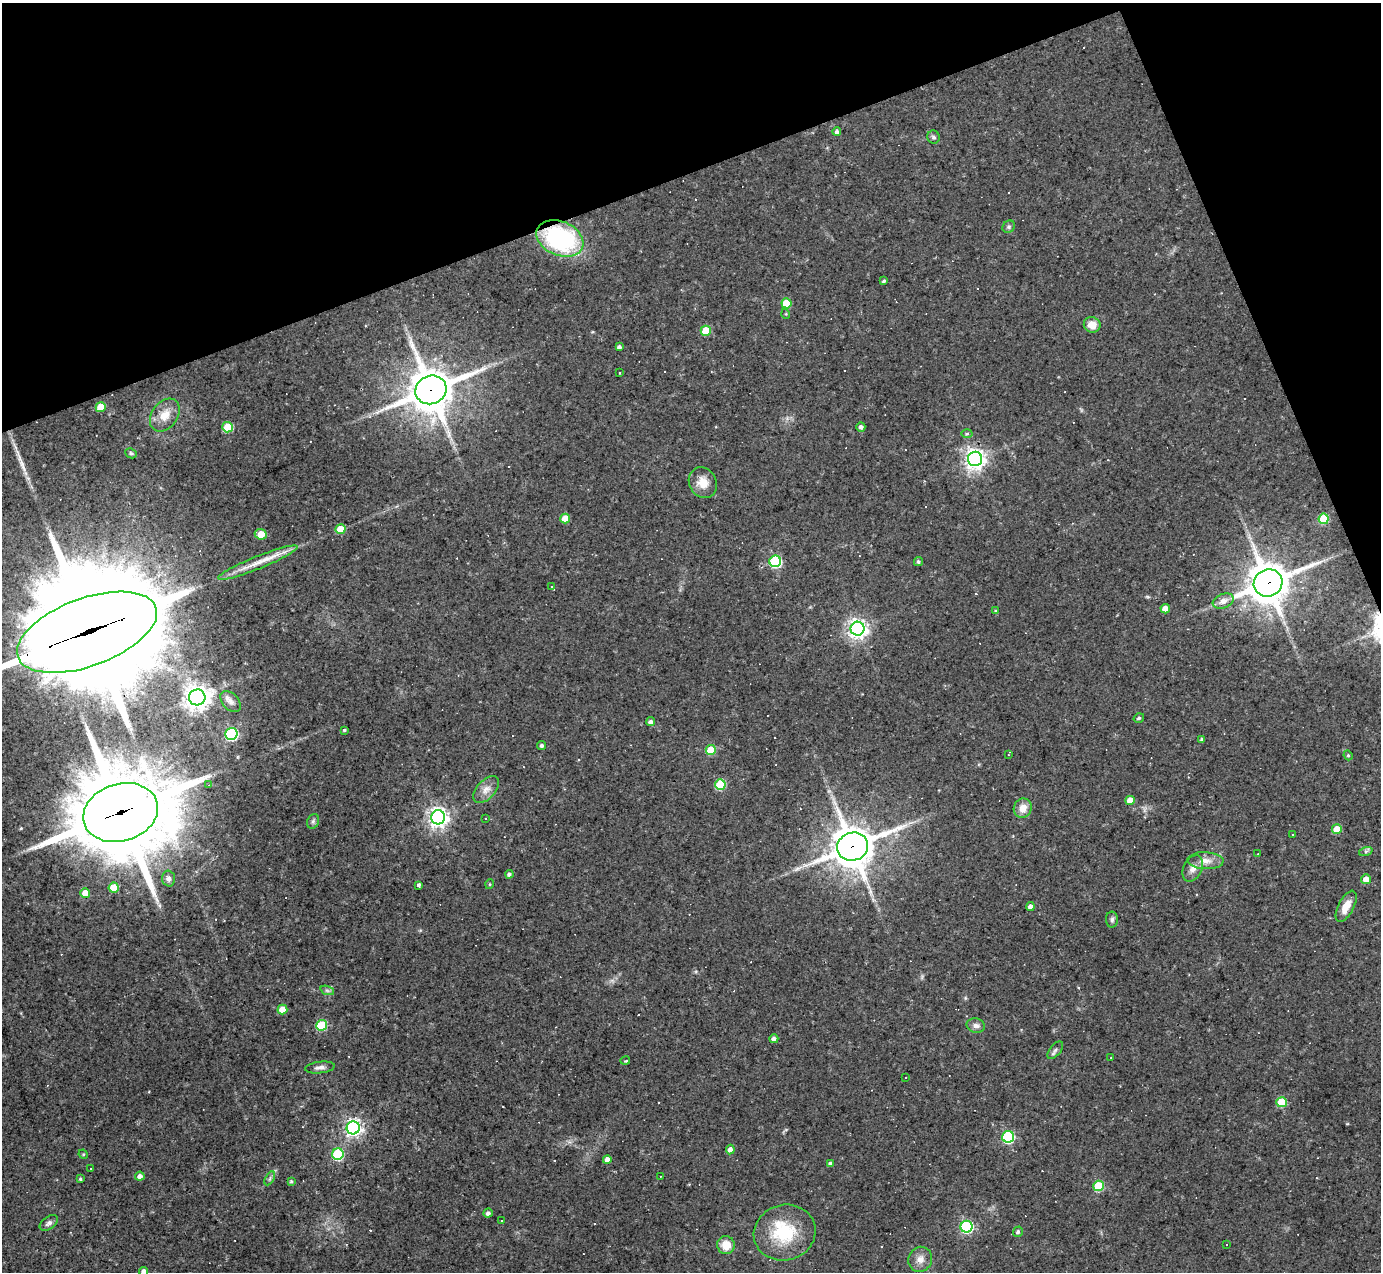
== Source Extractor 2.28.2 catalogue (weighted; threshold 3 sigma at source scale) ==
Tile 3 of 4 x 4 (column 3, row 1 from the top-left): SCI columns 2760-4138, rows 4088-5357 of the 5518 x 5505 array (HDU 1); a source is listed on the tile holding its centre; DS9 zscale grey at full resolution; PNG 1383 x 1274 px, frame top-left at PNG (2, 3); each listed source drawn as its Kron ellipse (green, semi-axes under 4 px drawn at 4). Shown black and unused: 19% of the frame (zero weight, under 2 of 3 exposures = <1% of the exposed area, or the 3 px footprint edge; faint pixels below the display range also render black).
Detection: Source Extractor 2.28.2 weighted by HDU 2 'WHT'; one run over the whole footprint, this tile lists its part. Background 0.0441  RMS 0.0075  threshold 0.0336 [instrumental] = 3 sigma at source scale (4.5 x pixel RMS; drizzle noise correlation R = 1.50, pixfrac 1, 0.05/0.05 arcsec/px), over >= 5 px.
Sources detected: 142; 1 inside a brighter object's white glare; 33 cosmic-ray / hot-pixel residue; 1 long thin detection or spike segment (spike, bleed or trail) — neither listed nor drawn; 1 inside a brighter listed object's ellipse — not listed separately; the other 106 listed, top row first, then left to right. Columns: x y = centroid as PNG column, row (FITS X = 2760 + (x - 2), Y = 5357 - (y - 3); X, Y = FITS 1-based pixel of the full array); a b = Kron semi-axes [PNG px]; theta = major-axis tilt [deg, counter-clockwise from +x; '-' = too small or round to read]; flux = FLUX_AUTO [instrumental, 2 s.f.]
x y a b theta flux
837 132 4 4 - 1.9
933 137 6 6 - 1.8
1009 227 7 5 45 1.5
560 238 24 17 -23 110
884 281 4 3 - 1.3
786 303 5 5 - 23
786 314 5 3 - 0.68
1092 325 8 7 - 8.9
706 331 5 5 - 21
619 347 4 4 - 2.3
619 372 2 2 - 0.65
431 390 16 14 24 2500
101 407 5 5 - 19
165 415 18 13 54 11
228 427 5 5 - 31
861 427 5 4 - 2.3
967 434 5 3 - 0.93
131 453 6 5 - 1.4
975 459 7 7 - 460
703 483 16 13 -63 9.8
565 519 5 5 - 14
1324 519 5 5 - 33
340 529 5 5 - 15
261 534 6 5 - 18
775 561 6 5 - 83
918 562 4 4 - 1.5
258 563 42 6 22 14
1268 583 15 13 26 2000
551 587 3 3 - 12
1223 601 11 7 21 5.9
1165 609 5 4 - 8.2
996 611 4 3 - 1
858 629 7 7 - 390
87 632 73 34 20 31000
197 697 8 8 - 700
231 701 12 8 -47 3.9
1139 718 5 4 - 1.4
650 722 4 4 - 2.4
344 730 3 3 - 1
231 734 6 6 - 110
1202 739 4 3 - 1.6
541 745 4 4 - 1.5
711 750 5 5 - 25
1008 755 3 3 - 0.73
1348 755 5 4 - 1.1
720 784 5 5 - 39
209 785 3 3 - 0.91
486 789 16 9 48 6.2
1130 800 5 4 - 9.6
1023 808 10 9 - 8
121 812 38 28 17 11000
438 817 7 7 - 410
485 819 3 2 - 0.65
313 821 7 5 69 1.8
1337 829 5 5 - 19
1292 834 3 2 - 1.1
853 847 16 14 23 2100
1366 851 7 4 19 1.4
1258 854 3 2 - 0.99
1205 861 18 8 -3 6.7
1193 868 14 9 64 5.9
509 874 4 4 - 2.1
169 878 8 6 -86 3
1366 879 5 5 - 7.6
490 884 5 3 - 0.7
418 885 4 3 - 8.1
114 888 5 5 - 20
85 893 5 4 - 10
1346 906 17 7 62 9.4
1030 907 4 4 - 3.9
1112 920 8 6 88 2.1
327 990 7 4 -19 1.7
282 1009 5 5 - 12
322 1025 5 5 - 50
976 1026 9 7 -12 3.3
774 1039 4 4 - 2.8
1055 1050 10 5 51 2.2
1111 1057 3 2 - 0.43
625 1061 5 3 - 0.91
320 1067 15 5 7 3.5
906 1077 3 3 - 2.6
1281 1102 5 5 - 32
353 1128 6 6 - 290
1008 1137 6 6 - 88
730 1150 5 4 - 3.7
83 1154 5 4 - 0.76
338 1154 6 5 - 68
607 1160 4 4 - 4.5
831 1164 4 4 - 2.9
91 1168 3 3 - 2.1
140 1176 5 4 - 3.6
660 1176 3 2 - 0.52
270 1178 7 4 60 1.5
80 1179 3 3 - 1.1
291 1181 4 3 - 1
1098 1186 5 5 - 43
488 1213 4 4 - 2.5
501 1220 2 2 - 0.52
49 1223 10 6 36 2.6
967 1227 6 6 - 110
1018 1232 5 4 - 1.8
785 1233 31 28 16 42
726 1245 9 8 - 11
1227 1245 2 2 - 0.72
920 1259 13 11 61 6.4
144 1271 4 4 - 3.7
Overlapping masked pixels (flux is a lower limit): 6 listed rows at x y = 560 238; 431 390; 1268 583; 87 632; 121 812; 853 847
Isophote crosses this tile's border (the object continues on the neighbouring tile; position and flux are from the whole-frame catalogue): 2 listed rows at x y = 87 632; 144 1271